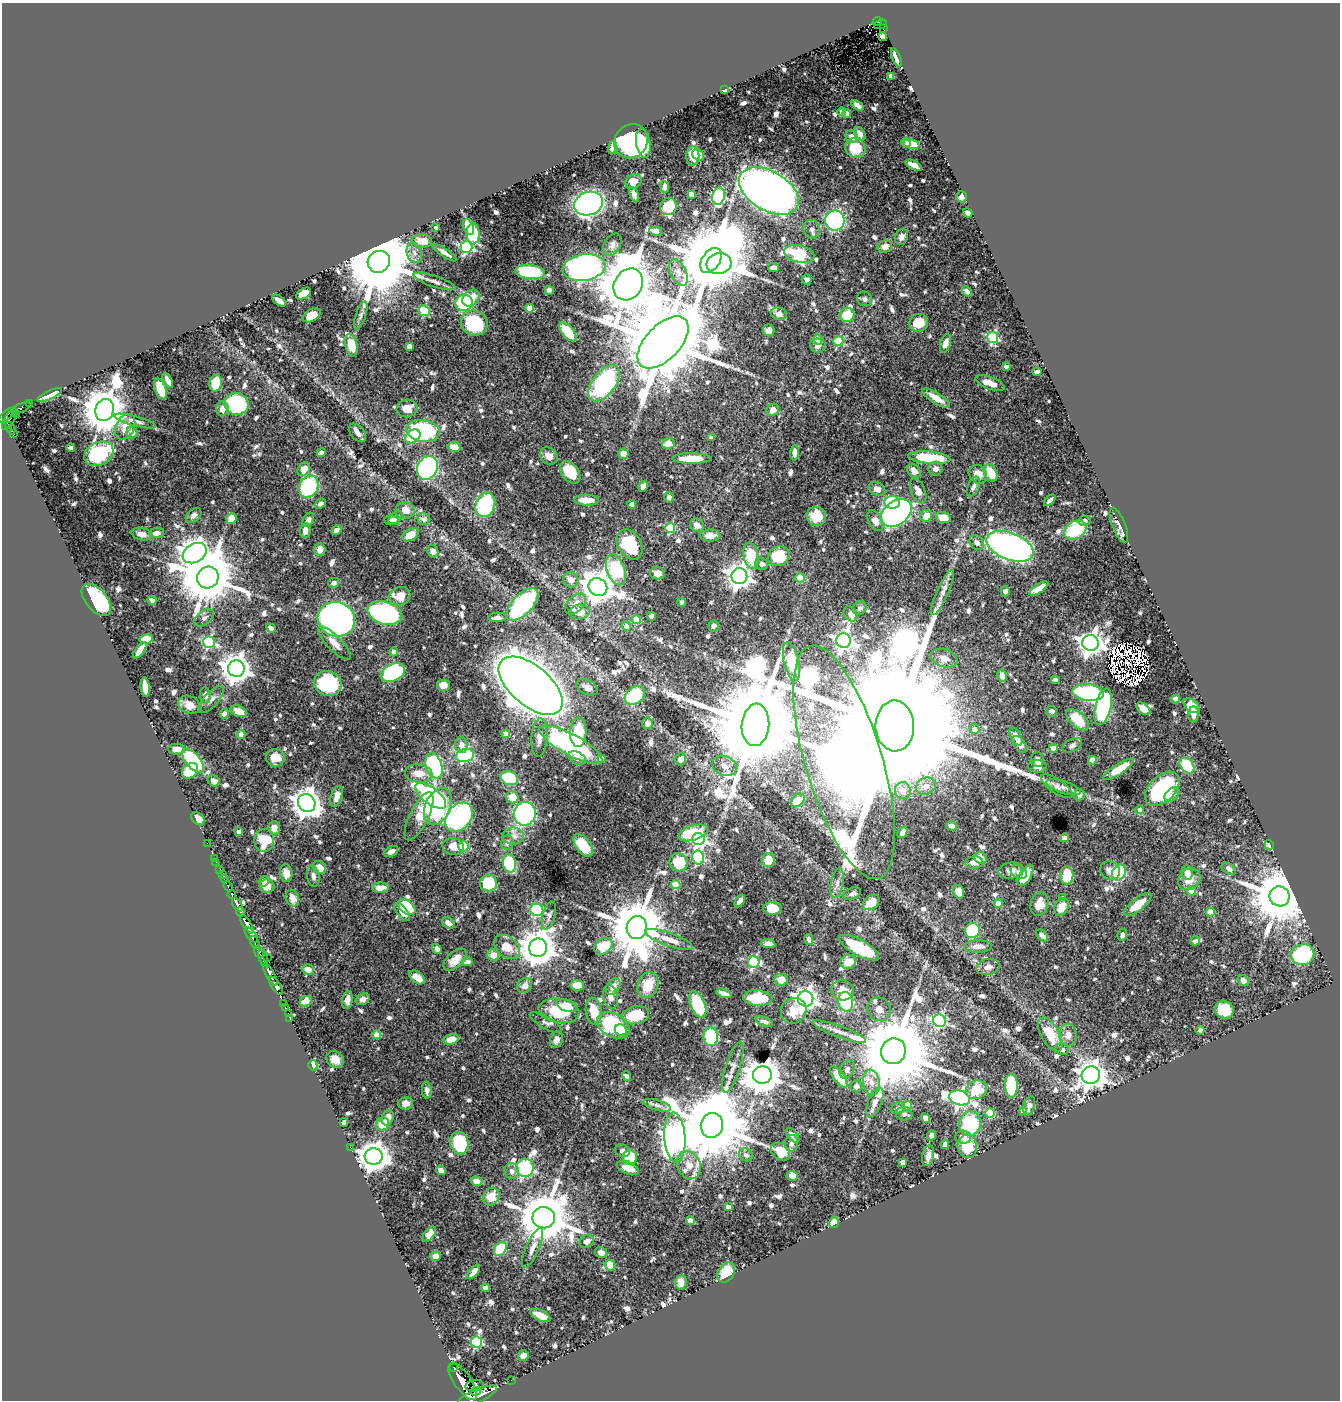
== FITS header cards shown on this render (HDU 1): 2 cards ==
NAXIS1  =                 1338
NAXIS2  =                 1398

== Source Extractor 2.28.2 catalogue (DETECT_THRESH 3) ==
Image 1338 x 1398 px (HDU 1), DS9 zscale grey, 1 PNG px = 1 image px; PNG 1342 x 1402 px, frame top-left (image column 1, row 1398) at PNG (2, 3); each listed source drawn as its Kron ellipse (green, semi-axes under 4 px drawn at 4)
Background 0.842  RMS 0.011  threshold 0.0329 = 3 sigma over >= 5 px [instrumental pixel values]
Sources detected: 934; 17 with non-positive FLUX_AUTO (blend fragments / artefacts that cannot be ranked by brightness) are neither listed nor drawn; of the other 917, the 500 brightest by FLUX_AUTO listed and drawn (417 fainter detections omitted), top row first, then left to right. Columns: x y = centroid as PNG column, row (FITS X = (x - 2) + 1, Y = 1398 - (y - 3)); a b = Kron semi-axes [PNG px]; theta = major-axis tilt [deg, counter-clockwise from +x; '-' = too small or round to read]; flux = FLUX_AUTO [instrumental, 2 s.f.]
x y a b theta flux
877 21 4 3 - 27
880 24 7 3 22 23
883 28 4 3 - 9.1
883 37 4 4 - 8
896 57 9 3 -68 10
891 76 4 4 - 7.3
725 90 4 3 - 9.2
858 105 7 4 -34 3.8
842 112 4 4 - 5.7
846 114 4 4 - 5.1
860 134 7 5 -55 4.3
852 137 6 6 - 3.9
631 141 18 16 50 150
643 143 15 7 -81 46
906 143 5 4 - 6.1
911 144 8 5 -14 17
612 147 7 4 76 3.5
855 148 10 9 - 22
698 155 6 5 - 7.8
693 156 10 6 88 16
914 165 9 4 -25 5.4
633 181 8 7 - 9.8
665 187 5 4 - 5
769 191 33 20 -30 740
634 194 8 4 -69 3.1
691 194 4 4 - 11
719 196 9 6 79 97
962 197 5 5 - 5.8
589 204 15 11 19 340
668 206 9 8 - 18
968 213 5 4 - 3.7
835 220 10 9 - 140
436 227 4 3 - 3.3
468 227 8 5 -71 11
812 229 9 8 - 4.1
656 231 6 4 -10 3.3
473 234 10 6 89 25
901 237 8 6 67 3.5
422 241 10 6 -6 11
612 245 12 8 58 3.6
885 246 7 6 - 6.8
466 247 6 6 - 120
414 253 10 7 -71 4.5
445 253 14 4 -34 4.1
799 254 15 8 -13 69
711 260 14 9 54 8600
379 262 11 10 - 12000
719 264 12 10 15 690
773 267 5 4 - 4.2
584 268 21 13 9 550
530 272 15 7 -6 62
678 272 14 7 -65 5.3
807 279 5 5 - 2.9
435 281 22 5 -18 5.1
628 284 17 14 56 5800
549 290 4 4 - 4.8
967 291 6 3 -47 3.3
304 293 8 5 32 12
471 298 9 7 43 10
864 299 8 7 - 2.7
279 301 8 4 -36 6.2
464 303 9 8 - 64
529 308 4 4 - 16
424 311 6 5 - 40
779 314 8 6 -15 4
311 315 9 6 30 12
361 315 14 5 70 2.9
847 315 7 7 - 16
474 323 13 12 - 59
919 323 9 8 - 16
769 330 6 5 - 6.2
568 332 11 5 -51 23
993 337 6 5 - 86
818 340 5 4 - 17
838 341 5 5 - 38
663 342 32 17 46 18000
945 343 9 5 72 6.1
351 345 11 6 -78 16
818 345 8 7 - 4.2
409 346 4 4 - 6.1
1006 367 4 4 - 2.7
1037 372 4 4 - 3.2
168 380 8 4 -62 3.5
216 383 8 6 78 18
604 383 21 11 52 110
990 383 15 6 -20 9.4
161 389 11 5 -70 25
50 395 13 4 25 6
936 398 16 5 -32 10
29 403 3 2 - 16
237 404 12 11 - 75
21 408 11 3 21 76
407 408 10 9 - 9.6
222 409 7 6 - 5.5
105 410 11 9 70 3500
773 410 6 5 - 5.8
6 415 10 4 43 520
16 415 4 3 - 51
9 419 12 5 59 460
135 421 21 5 -15 4.2
9 425 3 3 - 96
125 427 13 9 64 8.2
11 430 5 3 - 150
423 431 17 10 -10 110
132 433 6 5 - 4.7
358 433 11 6 -50 4.2
14 434 3 3 - 59
413 436 8 6 35 40
711 438 4 4 - 8
668 443 6 5 - 10
454 447 6 5 - 8.8
71 448 4 4 - 2.7
321 453 5 4 - 4.2
795 453 8 4 86 4.7
99 454 15 11 28 73
623 454 5 5 - 7.2
549 456 9 7 -42 6
692 458 20 5 0 16
929 458 21 6 -5 43
427 468 12 10 62 130
304 469 7 5 54 8.3
936 469 7 7 - 3.7
914 471 8 6 -53 6.1
570 472 13 8 -51 19
990 473 9 6 -62 19
978 474 10 8 -46 8.1
643 486 6 4 61 6.9
309 487 11 9 60 73
973 487 11 5 67 3.4
877 489 9 6 -30 4.4
918 491 13 7 -66 5.1
669 497 5 5 - 2.9
587 500 12 5 -2 11
1050 500 7 3 42 2.8
892 502 7 6 - 46
320 504 6 4 39 2.7
632 504 4 4 - 3.8
485 505 12 9 71 65
405 510 10 8 1 8.5
896 513 17 12 35 360
194 515 9 6 41 2.9
816 516 10 9 - 12
926 516 6 5 - 8.5
231 518 5 5 - 10
396 518 8 5 39 3
943 518 7 5 -17 14
424 519 6 6 - 3.7
308 520 7 5 60 3.1
392 520 7 5 -9 3.9
875 521 11 7 -62 6.5
1084 521 6 5 - 2.6
697 525 7 6 - 5.4
1119 525 19 6 -68 3.3
670 528 5 5 - 54
305 530 7 5 83 5.7
336 530 5 4 - 3.7
1075 530 12 8 30 38
157 533 7 5 8 4.2
142 534 10 6 -12 4.8
411 535 9 5 32 11
710 535 10 6 2 6.8
977 543 8 6 -51 3.8
630 544 16 11 -58 42
1010 546 24 13 -21 330
320 549 6 5 - 5.7
433 551 6 5 - 4.1
195 553 13 9 31 1100
751 556 13 7 -79 32
779 556 11 9 26 26
762 564 7 6 - 3.6
616 570 16 9 -71 62
657 573 7 6 - 6
739 576 8 8 - 720
208 577 11 10 - 5300
800 578 4 4 - 28
571 580 8 7 - 6
334 583 5 5 - 3
598 587 10 8 -32 1400
1039 589 11 4 34 9.4
1005 591 5 4 - 2.9
942 593 24 5 66 5.9
400 596 11 9 24 8.9
96 600 19 10 -50 110
152 600 5 4 - 3.3
681 602 4 3 - 2.8
575 604 13 8 45 5.5
522 605 20 10 46 95
860 608 7 6 - 2.7
579 612 10 7 6 10
385 613 18 11 -15 170
850 614 8 6 -55 3.6
652 616 4 4 - 3.7
497 617 9 4 3 3.2
204 618 11 6 40 3
336 619 19 17 -21 400
636 620 4 4 - 28
626 626 5 4 - 4
714 626 6 5 - 2.9
271 628 5 4 - 3.7
146 639 7 4 10 29
843 641 7 7 - 320
209 642 6 6 - 100
334 643 22 7 -46 7.6
1090 643 8 8 - 750
140 650 10 4 54 9.7
394 652 4 4 - 2.7
944 658 14 8 -18 9.1
791 662 20 7 -77 31
236 669 8 8 - 1100
393 673 13 8 26 87
1002 675 6 4 -78 6.2
1055 680 4 4 - 3.1
328 683 14 12 -23 62
443 685 6 5 - 6.8
531 686 38 20 -40 4400
145 687 10 4 -84 9.2
587 687 12 7 -26 3.9
1088 692 16 8 -6 91
635 695 11 8 38 47
205 696 8 5 -83 4
1176 699 4 4 - 14
211 700 17 7 47 5.2
189 705 11 8 -23 8.3
1192 706 9 5 -37 13
1103 707 18 8 77 96
1143 709 8 5 -38 7.3
239 711 8 5 -23 11
1052 711 5 5 - 3.7
224 714 5 4 - 3.7
1193 714 8 5 87 5.2
1078 720 13 7 -42 25
647 723 5 5 - 5.2
755 725 21 13 85 24000
895 726 25 19 -88 81000
974 729 5 5 - 6.1
578 732 15 8 88 29
506 734 4 4 - 11
241 735 4 4 - 10
1016 736 9 5 -61 7.3
539 738 19 8 86 7
1020 744 10 5 -50 5.5
461 745 8 6 -83 5.1
571 745 35 10 -29 180
1072 745 10 6 27 2.9
1053 748 4 4 - 9
177 749 8 5 -1 6.7
465 756 9 6 11 100
275 758 9 8 - 9.4
577 758 9 6 -25 5.6
601 758 4 4 - 6.3
681 759 6 5 - 4.9
1038 760 8 6 -75 3.8
1092 760 4 4 - 13
193 761 15 7 -50 67
844 762 121 38 -73 1900
1187 765 9 6 -51 45
434 766 13 8 -71 89
724 766 12 9 -23 6.2
1037 767 9 6 -1 4.2
1118 769 18 5 33 18
190 771 9 7 42 21
419 773 14 9 -8 9.1
509 778 9 6 -23 41
214 781 6 5 - 3.3
926 786 10 8 23 6.6
1057 786 18 7 -34 4.4
1063 787 18 6 -18 4.9
1162 789 20 13 45 99
903 791 8 8 - 6.4
1172 794 9 5 43 3.5
1079 795 6 5 - 4
337 796 11 5 71 6.8
431 796 18 8 -38 110
512 797 6 6 - 13
798 800 8 5 44 8.8
307 803 9 8 - 960
438 806 19 12 67 110
1140 810 4 4 - 4.8
525 814 12 11 - 200
419 816 26 9 64 13
459 817 16 12 50 180
198 819 7 5 -41 9.6
952 826 5 4 - 4.5
274 828 7 6 - 6.3
239 832 4 4 - 5.3
903 832 6 4 57 4.3
693 833 15 7 18 33
513 836 11 8 1 5.6
1064 838 4 4 - 3.7
698 839 6 6 - 210
264 840 11 10 - 28
507 842 7 6 - 2.7
207 843 2 2 - 7.4
583 845 13 7 -54 24
1269 845 5 4 - 4.6
464 846 5 5 - 47
453 847 11 8 -15 8.2
391 851 7 5 29 3.7
214 858 3 2 - 14
698 858 7 6 - 94
980 858 7 5 -19 8.7
768 860 7 6 - 13
216 862 2 2 - 4.5
679 862 9 9 - 23
974 862 9 6 5 4.9
510 863 9 6 -77 44
319 867 7 5 -34 9.7
220 869 2 2 - 7.9
1229 869 8 5 -32 3.2
1110 870 10 9 - 4.8
1011 871 12 8 6 5.1
1019 872 8 6 -32 2.8
286 873 9 6 -84 7.9
1119 873 8 6 58 53
1187 873 7 5 -78 5.5
222 875 3 2 - 14
1025 875 12 6 59 17
1067 875 9 6 88 24
313 876 10 6 -80 3.6
224 878 3 3 - 28
1189 879 12 10 41 9.4
264 881 5 4 - 3.3
488 883 8 8 - 28
837 883 15 6 79 4.5
676 884 4 4 - 25
228 886 5 3 - 120
267 886 7 7 - 7.3
380 888 8 5 4 7.1
1192 891 4 4 - 18
959 892 7 5 -72 11
232 894 4 3 - 160
852 894 9 5 22 2.9
1279 896 10 9 - 5900
292 898 8 6 -69 7.1
1063 898 4 3 - 2.8
740 901 7 4 59 4.2
871 902 9 6 38 13
998 903 4 4 - 16
1039 904 12 9 74 8.5
237 905 8 4 -59 780
1138 905 17 6 38 16
407 907 10 6 -40 32
1061 907 9 6 62 10
772 908 9 6 0 15
537 910 6 6 - 78
240 912 5 3 - 270
402 912 11 5 -52 6.1
1210 912 4 4 - 15
549 915 14 6 76 3.1
448 923 7 5 -36 5.3
247 924 10 4 -58 1400
637 927 11 10 - 5800
972 930 8 7 - 44
251 935 9 3 -52 580
1042 935 7 4 -49 3.1
1122 935 6 4 85 2.7
669 939 25 6 -20 8.6
809 939 5 4 - 2.9
1195 941 5 4 - 3
255 943 7 3 -67 280
768 944 7 4 -5 3.3
603 946 10 7 36 17
978 946 14 6 1 5.3
507 947 15 10 -38 15
538 948 9 9 - 2200
859 948 22 8 -29 45
437 949 5 4 - 4.2
259 952 6 3 -70 310
493 955 6 5 - 9.3
1303 955 12 10 19 71
267 957 2 2 - 15
263 958 9 3 -73 390
455 960 14 7 43 11
467 962 5 4 - 6.1
754 962 6 5 - 95
848 962 8 7 - 11
988 967 11 8 11 4.6
308 969 5 5 - 6.4
270 975 12 4 -60 1200
417 977 9 5 -37 11
781 980 7 6 - 10
1243 981 6 5 - 3.7
577 985 7 5 -4 8.2
648 985 13 10 69 17
276 986 10 4 -57 1100
525 986 8 7 - 6.3
613 986 9 6 57 5.6
842 990 11 10 - 8.6
724 993 8 4 -19 4.1
610 997 12 7 -80 4.7
758 998 14 7 -5 24
363 999 7 5 28 3.6
806 999 8 7 - 520
347 1000 9 5 82 5.6
306 1001 6 5 - 7.4
846 1002 10 7 -79 56
284 1003 3 3 - 25
698 1004 14 7 -66 48
567 1005 11 6 -17 10
285 1007 3 2 - 23
879 1009 12 11 - 5.8
1224 1010 9 8 - 28
559 1011 20 12 -9 35
594 1011 14 8 -82 13
794 1011 13 12 - 12
288 1013 2 2 - 14
635 1015 14 9 12 27
290 1019 3 2 - 8.1
939 1021 6 6 - 110
764 1022 9 4 -19 2.7
546 1023 18 6 -30 3.5
613 1025 17 12 -28 70
621 1030 6 5 - 17
1200 1030 4 4 - 2.6
839 1031 28 5 -20 7.1
1050 1034 19 9 -60 22
377 1035 4 4 - 14
1068 1035 11 8 -88 5.3
711 1037 9 7 -88 56
451 1039 8 5 14 8.8
556 1040 8 6 67 4.6
1062 1049 7 6 - 2.7
893 1051 13 12 - 13000
335 1059 9 8 - 6.4
313 1065 5 4 - 14
733 1067 26 7 72 6
847 1069 9 7 61 3
762 1075 9 8 - 2300
1091 1075 9 9 - 900
626 1076 5 4 - 3.5
839 1077 13 5 -53 12
871 1082 13 8 -80 7.1
856 1086 6 6 - 3.8
1011 1086 12 6 -89 47
427 1090 8 5 -86 3.1
976 1090 11 9 25 21
960 1098 10 7 -18 260
875 1102 16 6 67 5.4
405 1103 7 6 - 4.5
657 1105 14 5 -16 3.2
907 1106 5 4 - 19
1029 1106 10 5 75 3.2
898 1108 7 5 23 2.7
1023 1111 4 4 - 5.5
990 1113 5 4 - 37
904 1114 8 6 -4 2.7
388 1118 8 6 69 5.7
925 1118 5 4 - 7.7
344 1122 4 4 - 4.9
383 1124 7 6 - 16
970 1124 12 11 - 51
712 1125 12 11 - 10000
793 1135 9 5 -51 4
931 1135 5 4 - 3.6
963 1137 8 6 -6 5.2
675 1138 25 10 -86 990
459 1143 11 9 -75 54
791 1143 8 6 85 3.1
945 1144 5 4 - 3.1
967 1146 12 9 -87 22
350 1147 2 2 - 6.5
622 1151 8 6 -20 2.9
781 1152 11 7 -40 15
746 1155 7 6 - 2.9
374 1156 9 8 - 1100
928 1156 10 5 80 4.9
630 1157 7 7 - 29
903 1162 4 4 - 7
689 1165 14 11 -69 9.9
525 1168 9 9 - 180
628 1168 12 6 -21 8.4
441 1170 5 4 - 4.4
512 1171 8 7 - 3.8
792 1176 6 5 - 6.6
476 1181 6 4 -15 5.6
491 1197 9 8 - 13
728 1207 4 4 - 2.8
544 1218 11 10 - 4700
690 1220 4 4 - 14
834 1222 5 5 - 13
429 1234 9 5 54 4.4
587 1241 8 6 33 4.9
532 1248 21 6 66 6
500 1249 8 5 56 36
601 1253 6 5 - 4
436 1256 5 4 - 5.8
610 1265 5 4 - 12
474 1272 8 4 50 4.4
726 1273 11 7 55 23
681 1282 7 5 86 6.7
485 1288 4 4 - 2.6
540 1315 11 5 -26 11
476 1342 5 5 - 73
523 1356 5 5 - 5.1
454 1367 3 2 - 46
511 1380 2 2 - 8.1
463 1381 22 8 -55 3200
475 1386 9 5 7 450
476 1391 5 3 - 470
477 1396 21 6 24 3200
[417 fainter detections neither listed nor drawn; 17 non-positive-flux detections neither listed nor drawn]